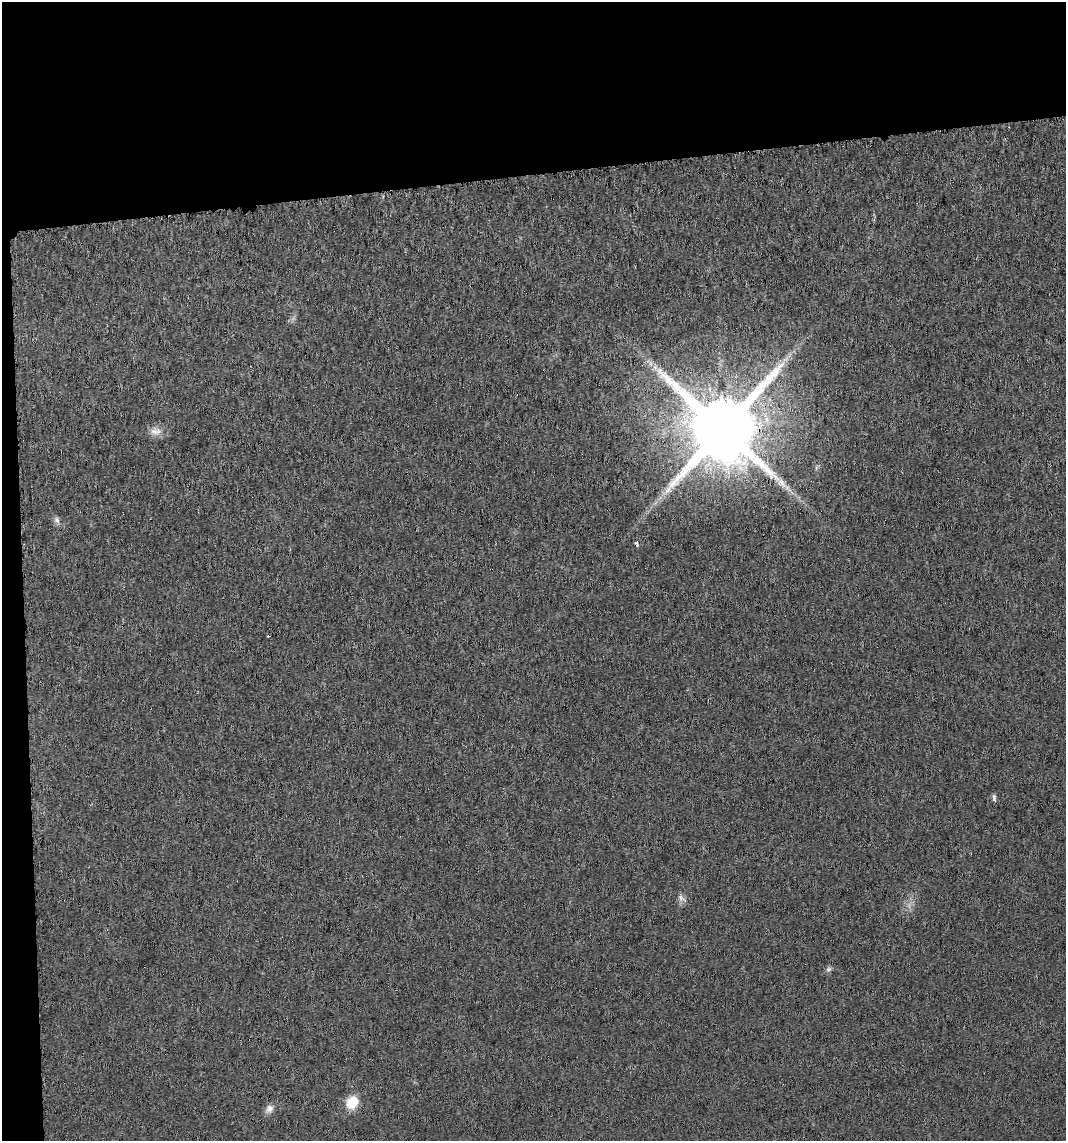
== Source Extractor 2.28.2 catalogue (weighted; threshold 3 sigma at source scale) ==
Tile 1 of 2 x 2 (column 1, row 1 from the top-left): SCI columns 31-1094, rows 1144-2282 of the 2175 x 2288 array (HDU 1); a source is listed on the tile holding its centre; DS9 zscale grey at full resolution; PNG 1068 x 1143 px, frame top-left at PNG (2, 2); no overlay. Shown black and unused: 17% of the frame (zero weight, under 3 of 6 exposures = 1% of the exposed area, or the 3 px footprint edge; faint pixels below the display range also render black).
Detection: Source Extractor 2.28.2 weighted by HDU 2 'WHT'; one run over the whole footprint, this tile lists its part. Background 0.013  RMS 0.0046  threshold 0.0188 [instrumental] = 3 sigma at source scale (4.09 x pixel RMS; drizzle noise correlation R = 1.36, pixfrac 0.8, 0.0396/0.0396 arcsec/px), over >= 5 px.
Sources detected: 11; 1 cosmic-ray / hot-pixel residue — not listed; the other 10 listed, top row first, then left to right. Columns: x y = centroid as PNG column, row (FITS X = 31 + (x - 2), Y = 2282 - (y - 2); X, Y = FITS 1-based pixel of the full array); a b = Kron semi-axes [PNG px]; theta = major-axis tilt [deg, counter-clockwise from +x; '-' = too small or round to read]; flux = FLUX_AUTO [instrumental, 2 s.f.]
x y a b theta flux
650 363 7 4 -72 1.1
723 429 18 18 - 6200
156 431 18 9 2 3.6
57 520 9 7 -63 1.6
636 543 4 3 - 2.2
994 798 10 5 -86 1
681 898 13 7 -39 2
828 969 8 5 27 1.1
352 1102 14 12 49 9.5
269 1109 12 9 56 2.4
Overlapping masked pixels (flux is a lower limit): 1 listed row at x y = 723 429